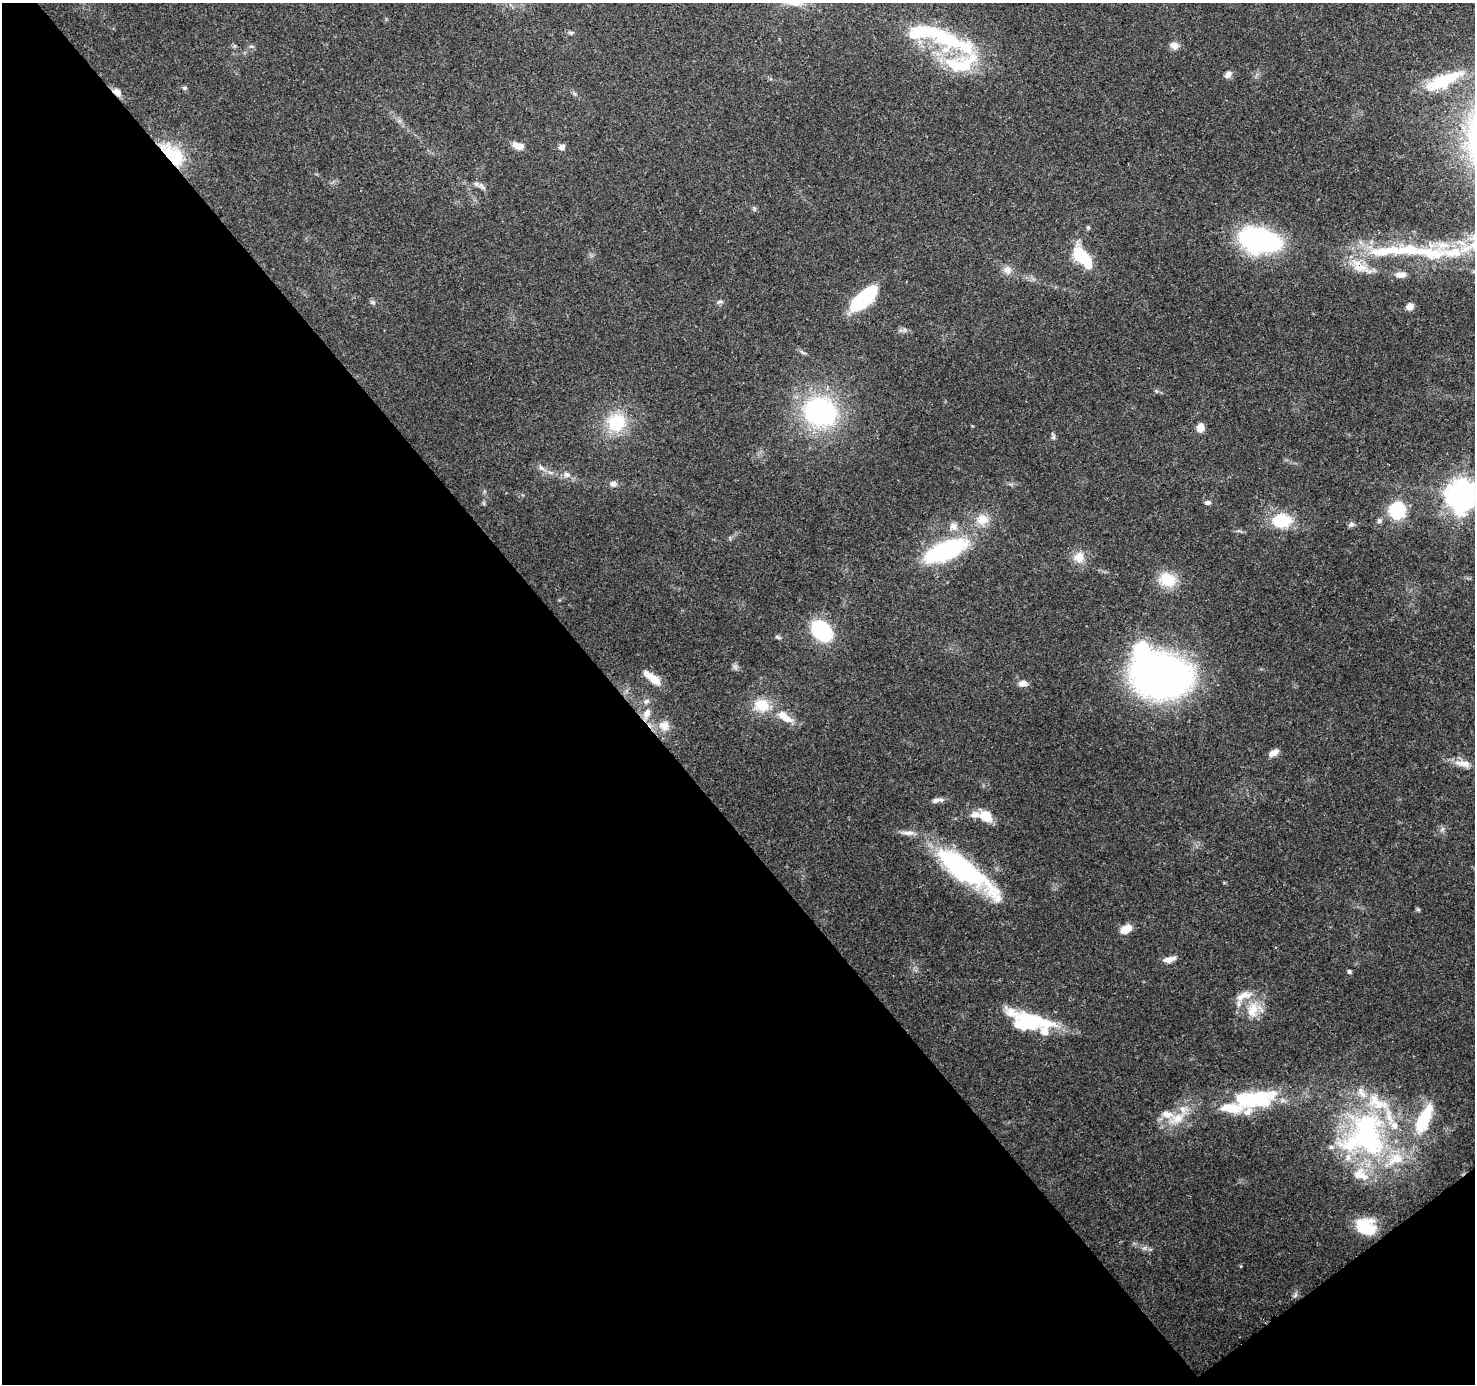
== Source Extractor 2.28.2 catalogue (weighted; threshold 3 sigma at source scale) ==
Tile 14 of 4 x 4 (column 2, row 4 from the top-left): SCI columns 1569-3041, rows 207-1588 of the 6082 x 6009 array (HDU 1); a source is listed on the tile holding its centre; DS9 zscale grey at full resolution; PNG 1477 x 1386 px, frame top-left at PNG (2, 3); no overlay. Shown black and unused: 44% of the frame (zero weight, under 3 of 4 exposures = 7% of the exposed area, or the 3 px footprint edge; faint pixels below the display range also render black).
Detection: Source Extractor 2.28.2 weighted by HDU 2 'WHT'; one run over the whole footprint, this tile lists its part. Background 0.0912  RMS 0.0036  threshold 0.0161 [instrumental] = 3 sigma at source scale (4.5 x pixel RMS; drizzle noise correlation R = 1.50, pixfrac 1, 0.0396/0.0396 arcsec/px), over >= 5 px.
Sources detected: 97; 5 inside a brighter object's white glare — not listed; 24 inside a brighter listed object's ellipse — not listed separately; the other 68 listed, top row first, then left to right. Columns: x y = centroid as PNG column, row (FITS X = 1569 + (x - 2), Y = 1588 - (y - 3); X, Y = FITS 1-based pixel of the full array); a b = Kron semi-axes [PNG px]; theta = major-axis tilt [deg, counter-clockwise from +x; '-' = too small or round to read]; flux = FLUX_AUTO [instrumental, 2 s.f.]
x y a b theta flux
570 32 7 4 -19 0.63
940 35 58 20 -32 32
1174 45 11 9 -26 1.9
1228 75 9 7 47 1.5
1444 80 51 13 24 16
185 88 6 5 - 0.58
117 92 12 7 -43 2.1
517 146 13 7 -17 2.9
562 147 6 5 - 1.9
173 155 33 17 -46 16
476 184 6 6 - 0.93
1088 227 5 4 - 0.62
1260 239 30 16 -12 82
1427 252 93 15 -6 29
1082 256 19 11 -44 18
1360 267 23 14 -23 6.8
1007 270 11 9 -51 2.2
1400 275 12 7 2 2.8
864 298 30 12 42 29
373 302 8 3 -19 0.55
720 302 7 4 0 0.64
1410 306 8 7 - 2.2
820 412 35 29 -18 55
616 423 22 19 64 15
1200 428 10 8 79 2.6
1053 437 8 5 85 0.77
541 467 10 5 -47 1.3
566 474 9 7 -43 1.4
613 484 7 7 - 1.5
1461 494 10 9 - 460
1207 503 7 5 -11 0.99
1397 510 7 7 - 84
982 519 16 14 11 4.9
1281 520 15 11 -1 17
1379 521 7 6 - 0.75
1351 524 7 6 - 0.93
953 526 12 9 -36 2.2
945 551 34 13 23 54
1079 557 14 14 - 4.2
1167 580 22 16 -15 9.3
821 631 16 11 -45 39
778 637 8 4 -22 0.6
1161 676 37 28 -3 210
652 678 24 8 -38 5.3
1023 683 10 7 5 2
762 705 18 14 -12 8
647 713 11 8 60 2.6
787 719 22 9 -23 4.4
664 726 15 12 -41 3.7
1274 753 12 7 28 2.3
1463 763 25 8 -8 4
940 800 17 5 3 1.4
986 817 16 12 -45 5.8
1442 829 7 4 56 0.76
964 870 72 18 -37 59
1418 909 7 4 0 0.44
1126 929 12 7 28 4.9
1169 959 14 6 16 2.6
1349 972 5 5 - 0.68
1240 997 13 10 44 2.9
1253 1010 22 14 74 7.1
1032 1020 63 14 -17 20
1261 1099 39 25 23 19
1178 1118 23 12 24 7.3
1424 1118 40 14 65 16
1368 1136 73 47 -76 76
1366 1227 20 16 -22 12
1295 1295 8 4 53 0.75
Overlapping masked pixels (flux is a lower limit): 3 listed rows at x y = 117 92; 173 155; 1360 267
Isophote crosses this tile's border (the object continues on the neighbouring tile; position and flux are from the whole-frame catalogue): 2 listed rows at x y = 1427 252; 1461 494